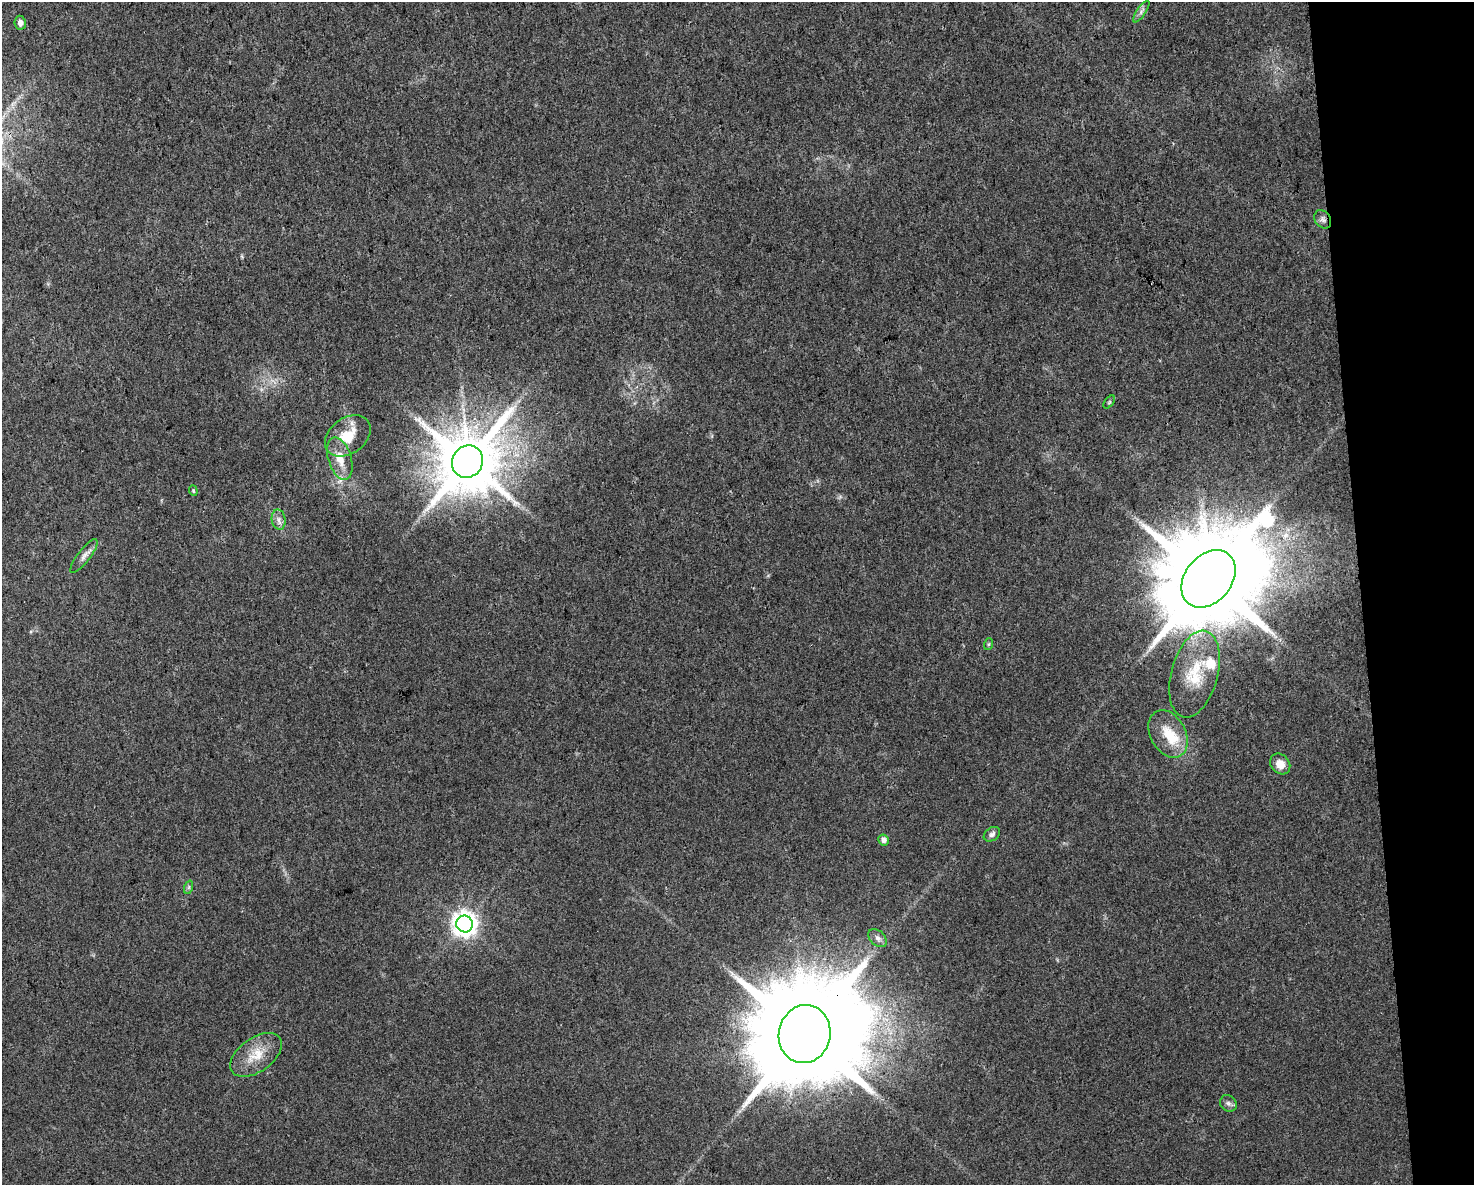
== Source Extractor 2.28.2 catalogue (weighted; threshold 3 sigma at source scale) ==
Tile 9 of 3 x 4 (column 3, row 3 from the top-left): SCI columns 3007-4478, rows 1184-2366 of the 4497 x 4732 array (HDU 1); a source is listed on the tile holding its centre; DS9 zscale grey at full resolution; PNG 1476 x 1187 px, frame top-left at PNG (2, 2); each listed source drawn as its Kron ellipse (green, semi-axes under 4 px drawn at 4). Shown black and unused: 8% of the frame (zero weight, under 3 of 4 exposures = <1% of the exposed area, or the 3 px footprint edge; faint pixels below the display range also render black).
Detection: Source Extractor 2.28.2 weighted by HDU 2 'WHT'; one run over the whole footprint, this tile lists its part. Background 0.0311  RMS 0.0039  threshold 0.0175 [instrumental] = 3 sigma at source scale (4.5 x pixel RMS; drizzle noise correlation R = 1.50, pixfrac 1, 0.0396/0.0396 arcsec/px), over >= 5 px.
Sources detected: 25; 1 inside a brighter object's white glare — neither listed nor drawn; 1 inside a brighter listed object's ellipse — not listed separately; the other 23 listed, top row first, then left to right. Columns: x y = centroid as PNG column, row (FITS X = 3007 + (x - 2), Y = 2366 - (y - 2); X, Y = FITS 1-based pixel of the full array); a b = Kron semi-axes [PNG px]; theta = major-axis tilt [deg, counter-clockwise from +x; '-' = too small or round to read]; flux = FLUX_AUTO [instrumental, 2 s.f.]
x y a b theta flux
1141 11 13 4 55 1.4
20 23 7 5 -82 2.1
1323 219 10 7 -54 1.6
1109 402 7 4 53 0.6
348 436 25 18 37 10
340 458 22 11 -72 6.9
468 462 16 15 - 3500
193 491 5 4 - 0.51
279 520 10 7 -80 1.9
84 556 20 6 53 2.5
1208 579 32 23 51 10000
989 644 6 4 71 0.46
1195 674 44 23 75 18
1168 734 25 17 -62 10
1280 764 11 9 -49 3.7
992 834 9 6 34 1.4
884 840 5 5 - 2
189 887 7 4 71 0.67
465 924 8 8 - 360
878 938 11 7 -43 1.7
805 1034 29 26 78 13000
256 1055 29 17 36 9.7
1228 1103 9 7 -43 1.3
Overlapping masked pixels (flux is a lower limit): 3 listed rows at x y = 1323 219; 1208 579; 805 1034